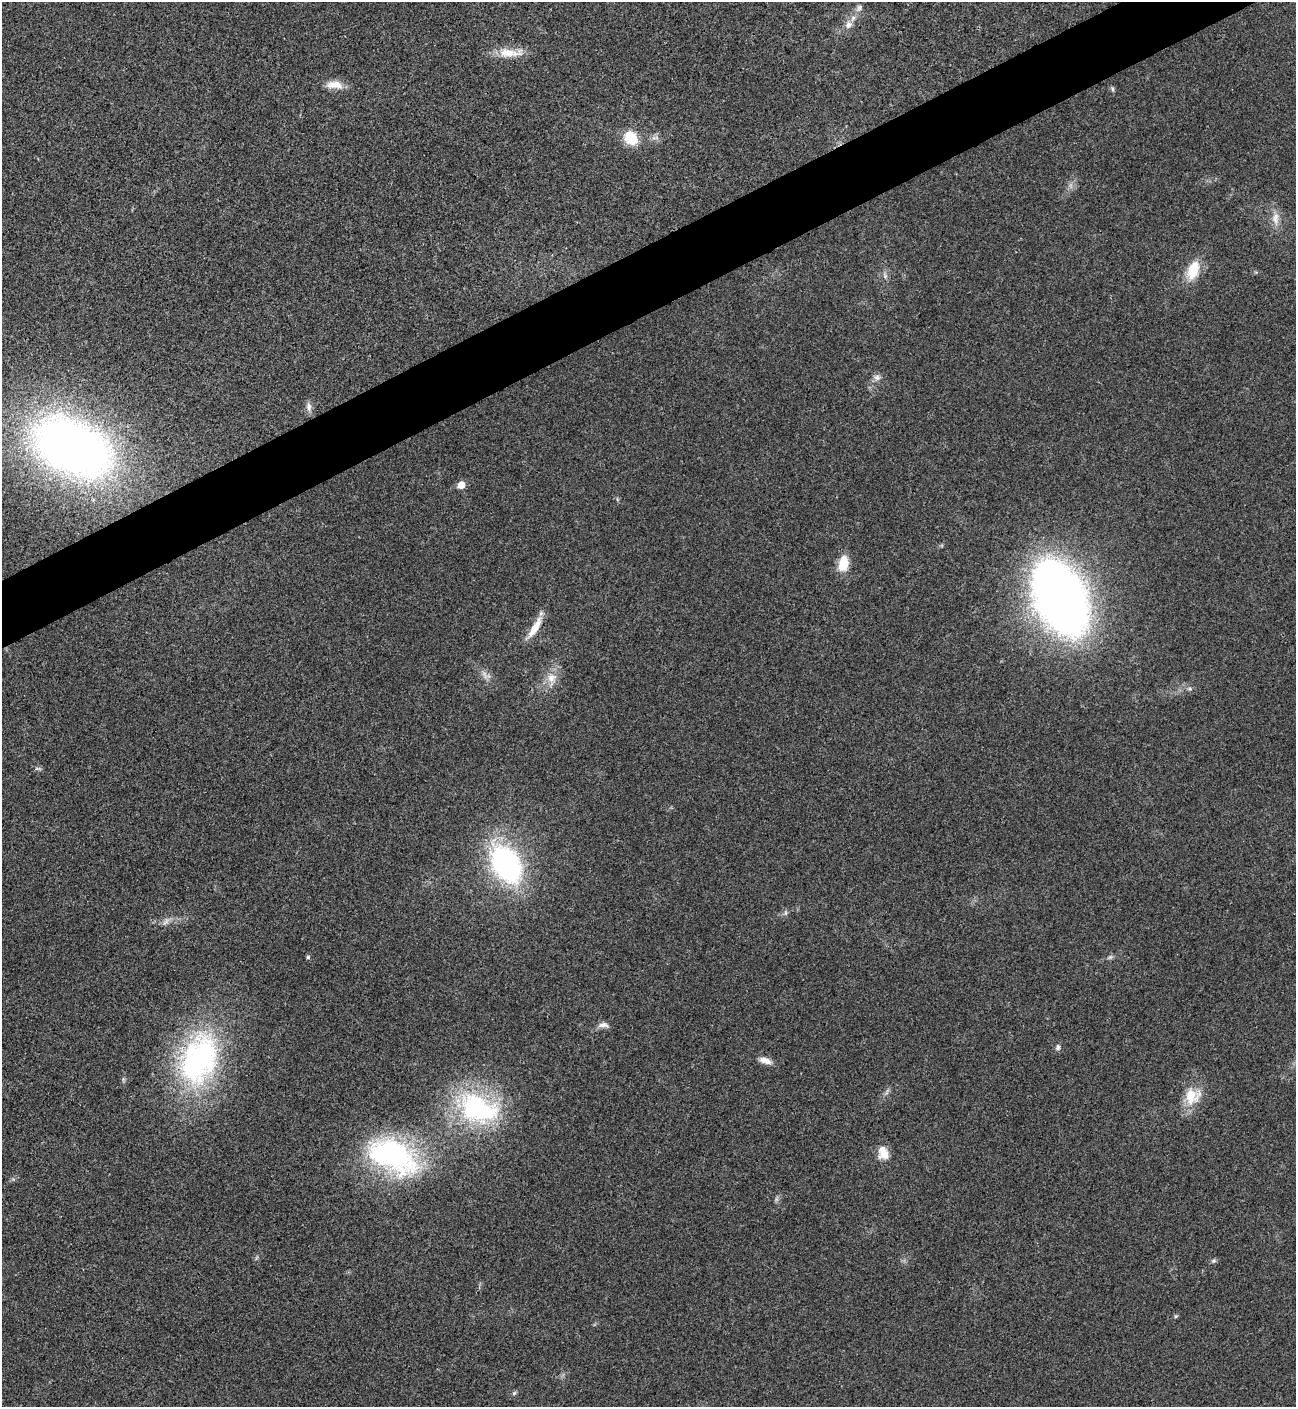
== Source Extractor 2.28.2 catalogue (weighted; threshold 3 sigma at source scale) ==
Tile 10 of 4 x 4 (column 2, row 3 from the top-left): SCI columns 1582-2875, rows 1409-2813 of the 5618 x 5629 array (HDU 1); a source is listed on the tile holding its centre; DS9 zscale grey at full resolution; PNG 1298 x 1409 px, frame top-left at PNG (2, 2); no overlay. Shown black and unused: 4% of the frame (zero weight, under 3 of 4 exposures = <1% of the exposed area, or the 3 px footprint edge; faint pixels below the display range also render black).
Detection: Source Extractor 2.28.2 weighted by HDU 2 'WHT'; one run over the whole footprint, this tile lists its part. Background 0.0202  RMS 0.0056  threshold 0.0251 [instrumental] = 3 sigma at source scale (4.5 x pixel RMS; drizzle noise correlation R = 1.50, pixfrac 1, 0.05/0.05 arcsec/px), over >= 5 px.
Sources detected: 42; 2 too faint to see at this stretch — not listed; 1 inside a brighter listed object's ellipse — not listed separately; the other 39 listed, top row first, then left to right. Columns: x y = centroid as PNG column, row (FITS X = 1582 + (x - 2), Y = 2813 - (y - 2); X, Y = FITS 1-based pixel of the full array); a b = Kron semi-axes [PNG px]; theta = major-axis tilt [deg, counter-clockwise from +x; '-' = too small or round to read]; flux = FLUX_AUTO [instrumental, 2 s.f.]
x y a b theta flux
859 8 12 7 53 2.6
848 25 11 9 47 3.6
510 53 36 11 0 11
334 85 22 10 -5 7.4
1112 89 7 4 -72 0.98
655 137 12 6 5 2.4
631 138 14 11 -48 18
1275 218 20 10 -88 6.1
1193 270 22 13 69 15
885 276 8 6 -89 1.9
877 377 10 8 -1 2.5
309 407 13 7 -83 3.1
72 447 67 42 -27 450
461 485 6 5 - 8.8
617 499 6 4 -72 0.75
843 564 14 9 81 15
1061 598 52 31 -66 630
535 628 33 8 58 9.5
485 675 18 8 -37 4
552 679 22 13 87 9
1190 689 7 4 -1 1.1
37 768 7 4 -19 1
506 864 34 21 -59 130
785 913 9 4 -90 1.2
166 922 14 4 52 1.9
308 957 5 5 - 0.87
1110 957 8 5 30 1.3
603 1025 14 7 1 3.2
1058 1047 8 6 81 1.6
199 1059 73 48 69 120
765 1060 16 7 -19 4.6
887 1092 11 4 61 1.4
1192 1096 26 21 44 15
478 1109 56 36 -22 84
883 1153 16 12 -74 7.5
393 1156 62 36 -24 110
1214 1261 6 6 - 1.2
1176 1316 5 5 - 0.75
514 1393 6 5 - 1